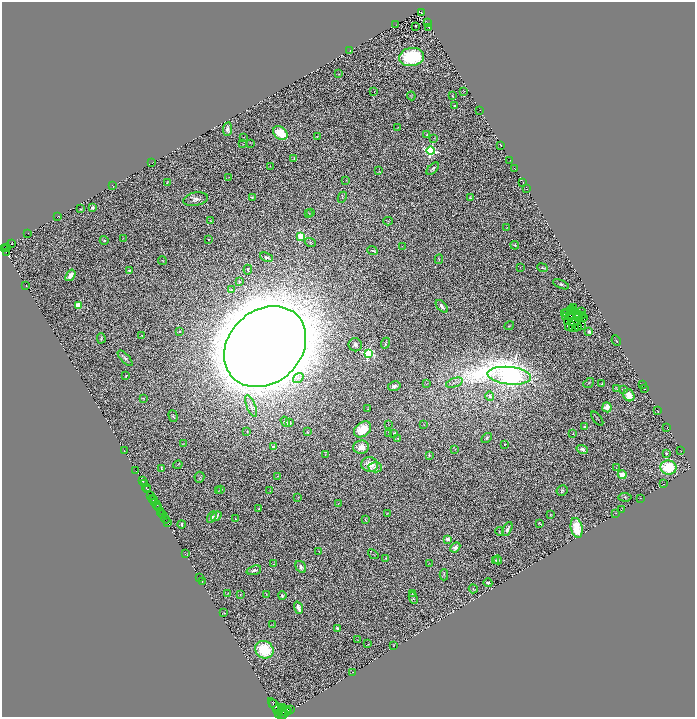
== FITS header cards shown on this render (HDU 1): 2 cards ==
NAXIS1  =                 1385
NAXIS2  =                 1429

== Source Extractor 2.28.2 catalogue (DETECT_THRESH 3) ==
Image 1385 x 1429 px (HDU 1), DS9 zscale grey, zoomed out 1/2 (1 PNG px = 2 x 2 image px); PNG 697 x 719 px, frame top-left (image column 1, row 1429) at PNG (2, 2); each listed source drawn as its Kron ellipse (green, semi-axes under 4 px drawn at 4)
Background 0.718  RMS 0.088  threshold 0.264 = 3 sigma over >= 5 px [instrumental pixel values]
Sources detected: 297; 53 cannot appear on this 1/2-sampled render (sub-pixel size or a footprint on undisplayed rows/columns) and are neither listed nor drawn; the other 244 listed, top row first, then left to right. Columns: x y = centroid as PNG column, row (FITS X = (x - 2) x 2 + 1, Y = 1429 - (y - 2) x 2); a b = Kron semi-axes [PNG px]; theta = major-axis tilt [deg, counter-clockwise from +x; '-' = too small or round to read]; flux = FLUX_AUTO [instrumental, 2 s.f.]
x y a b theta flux
421 12 4 2 - 290
428 23 2 1 - 3.9
396 25 2 1 - 2.9
415 26 2 2 - 10
429 27 3 2 - 6.6
350 50 2 1 - 3.5
412 57 12 9 8 1200
339 74 2 2 - 12
464 91 2 2 - 7.5
374 92 3 2 - 5.5
411 96 4 2 - 10
452 96 3 2 - 9.8
455 106 2 2 - 21
480 110 2 1 - 4.3
397 128 2 1 - 7.8
227 129 7 4 82 71
280 133 8 6 -39 470
427 134 4 3 - 12
244 137 4 1 - 6.3
317 137 3 3 - 12
434 138 3 2 - 5.7
250 143 3 2 - 4.4
243 144 2 2 - 7
501 145 2 1 - 4.3
431 151 4 4 - 3200
294 158 2 2 - 6.9
510 161 2 1 - 4.4
152 163 2 1 - 4.5
270 166 2 1 - 5.1
515 168 2 1 - 4.8
433 169 8 3 47 35
379 171 3 2 - 10
229 177 3 1 - 6.8
346 180 3 2 - 4.5
167 182 3 1 - 9
523 183 2 1 - 6.4
113 186 2 1 - 3.6
527 189 2 1 - 3.2
252 197 3 3 - 22
342 197 6 2 63 14
470 198 4 3 - 21
196 199 12 6 10 100
92 208 3 3 - 52
80 209 2 2 - 8.7
309 213 4 2 - 7.6
311 213 3 2 - 6.8
58 216 3 1 - 6.2
211 221 4 2 - 9.8
388 221 5 3 - 16
507 228 2 1 - 5.3
28 233 2 1 - 4.3
301 236 3 3 - 1300
123 238 3 2 - 7.5
208 239 4 3 - 17
104 240 4 3 - 20
310 242 6 3 -18 23
12 243 2 1 - 23
515 245 4 3 - 27
402 246 2 2 - 5.5
4 248 3 1 - 3.8
7 248 3 2 - 280
372 250 5 2 - 18
6 252 3 2 - 190
266 257 7 3 -20 38
439 259 5 2 - 14
162 261 4 2 - 11
520 267 3 2 - 6.1
543 268 6 2 -23 24
248 270 5 2 - 23
129 271 3 2 - 31
70 275 6 4 54 120
239 282 2 2 - 13
561 284 8 4 -22 44
26 285 2 1 - 4.7
232 290 3 2 - 16
78 305 3 3 - 610
442 306 7 4 -48 66
573 308 2 1 - 39
572 310 3 2 - 63
567 312 3 1 - 2.5
574 312 2 1 - 9.7
581 312 2 1 - 30
564 313 3 2 - 31
570 315 2 1 - 14
578 315 2 1 - 46
582 315 4 1 - 23
571 316 2 2 - 14
576 316 3 1 - 32
565 317 2 1 - 36
579 317 3 1 - 32
583 318 3 1 - 19
568 321 2 1 - 4.8
509 326 5 2 - 11
570 326 5 2 - 32
581 326 3 1 - 14
572 328 2 1 - 12
579 328 3 1 - 25
576 329 2 1 - 1.7
180 331 2 2 - 31
589 332 3 3 - 50
142 335 2 2 - 11
101 338 5 2 - 21
616 340 5 2 - 18
385 343 5 2 - 20
355 345 6 6 - 66
265 347 45 36 44 200000
368 353 4 4 - 2300
125 358 10 2 -47 43
126 376 2 2 - 10
509 376 22 8 -6 21000
298 378 5 4 - 48
427 383 2 1 - 4.8
454 383 9 4 19 60
589 383 6 2 41 14
602 384 4 2 - 17
642 384 2 1 - 4.7
394 386 6 5 - 45
617 389 4 1 - 10
644 389 2 1 - 3.5
624 390 4 3 - 20
629 395 6 5 - 220
490 396 5 3 - 44
143 398 2 1 - 7.9
251 406 12 4 -68 59
607 407 5 4 - 160
368 409 2 2 - 11
657 411 3 1 - 5.9
173 416 6 3 -74 23
597 419 8 2 -51 15
285 422 6 4 -55 36
290 423 3 2 - 34
389 425 2 1 - 3.8
424 425 2 1 - 6.3
585 427 3 3 - 26
667 427 2 1 - 4.2
363 429 9 7 37 390
247 431 2 1 - 13
307 432 3 1 - 9.6
389 433 3 2 - 8.6
394 433 3 2 - 16
573 434 2 2 - 7.8
398 438 3 3 - 24
487 438 6 3 43 30
183 444 2 2 - 5.1
505 444 2 2 - 22
273 447 4 3 - 36
361 447 8 6 9 160
455 449 3 2 - 6.5
582 449 6 3 -18 71
681 450 2 1 - 4.4
124 451 2 1 - 5.4
666 453 2 2 - 43
325 455 2 2 - 5.2
429 455 3 3 - 24
370 464 8 7 - 290
178 465 5 2 - 13
375 467 7 5 0 63
668 467 8 7 - 770
616 468 2 1 - 3.8
161 469 4 2 - 19
136 470 2 2 - 10
622 475 4 4 - 240
278 476 3 2 - 6.3
199 477 5 5 - 28
142 481 3 2 - 330
144 483 3 1 - 180
664 484 2 1 - 4.1
146 488 4 2 - 450
147 489 3 1 - 520
221 490 2 2 - 8.9
218 491 3 2 - 7.6
270 491 2 2 - 5
562 491 6 5 - 27
151 495 2 2 - 300
298 497 4 2 - 10
625 497 6 4 -3 30
152 498 2 2 - 260
640 498 2 1 - 4.8
153 500 2 1 - 170
155 503 2 2 - 900
338 503 2 1 - 4.6
157 505 4 2 - 160
158 507 2 1 - 270
259 509 2 2 - 13
621 510 2 1 - 4.4
160 511 2 2 - 93
616 513 4 2 - 7.4
162 514 4 2 - 940
387 514 4 3 - 16
550 515 3 2 - 9.9
216 516 5 4 - 62
212 517 6 4 60 60
165 519 4 2 - 970
235 519 2 1 - 10
365 520 4 2 - 18
167 523 4 2 - 270
540 523 4 2 - 19
182 524 4 2 - 28
577 528 10 6 -78 500
507 529 7 3 64 72
499 531 4 3 - 14
448 539 4 3 - 73
455 547 6 4 44 100
319 551 2 2 - 5.6
185 554 2 2 - 4
373 554 6 1 -40 7
386 558 2 2 - 11
496 560 4 2 - 23
498 560 5 3 - 27
429 563 3 2 - 6.2
274 564 3 3 - 12
301 567 6 4 -58 54
254 570 7 4 17 56
444 575 5 4 - 24
199 577 2 1 - 4.1
202 582 2 1 - 3.3
488 583 4 3 - 31
473 589 4 3 - 18
228 593 2 1 - 5.5
412 593 3 2 - 11
240 594 3 2 - 10
266 594 2 1 - 6.8
282 596 4 3 - 35
413 598 6 3 -66 21
298 608 6 3 -70 140
224 613 2 2 - 6.1
273 625 3 2 - 6.7
337 628 4 3 - 41
358 640 2 1 - 5.4
368 644 2 1 - 4
394 645 2 2 - 6.9
264 650 9 8 - 830
353 672 2 2 - 5.8
273 703 2 2 - 410
275 706 10 2 -49 890
283 708 3 2 - 470
277 709 4 2 - 1200
281 709 2 1 - 290
291 709 2 1 - 910
288 711 4 2 - 410
283 712 2 2 - 380
284 713 8 2 52 1400
279 714 2 1 - 210
281 715 2 1 - 470
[53 sub-pixel or undisplayed-footprint detections neither listed nor drawn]